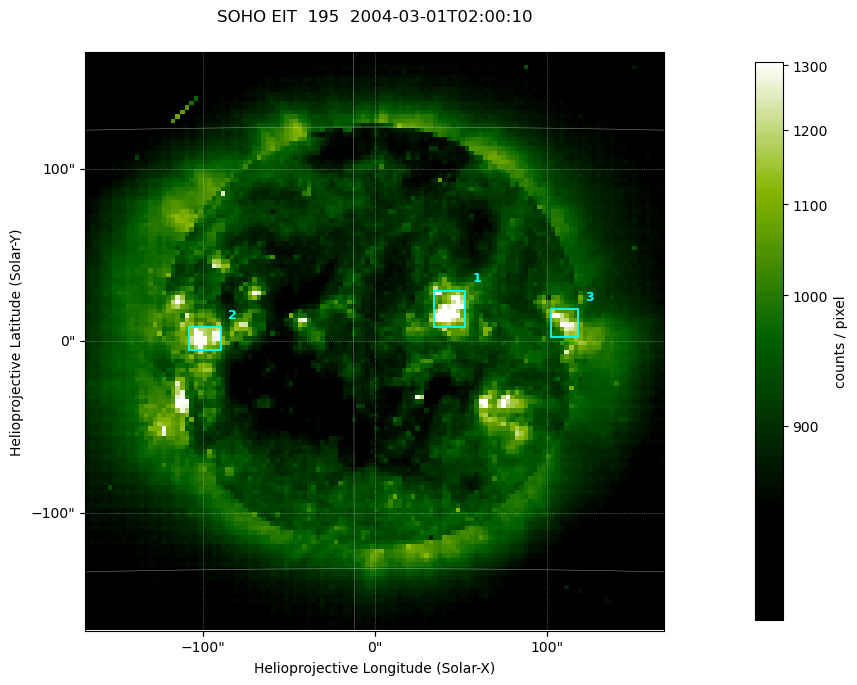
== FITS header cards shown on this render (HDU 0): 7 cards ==
TELESCOP= 'SOHO'               /
INSTRUME= 'EIT'                /
WAVELNTH=                  195 / 171 = Fe IX/X, 195 = Fe XII,
DATE-OBS= '2004-03-01T02:00:10.642' / UTC at spacecraft
CTYPE1  = 'Solar-X '           /
CTYPE2  = 'Solar-Y '           /
BUNIT   = 'counts / pixel    ' /

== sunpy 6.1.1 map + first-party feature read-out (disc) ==
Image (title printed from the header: SOHO EIT  195  2004-03-01T02:00:10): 128 x 128 px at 2.63 arcsec/px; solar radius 979 arcsec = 372 px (partial field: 3.8% of the solar disc is inside the frame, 100% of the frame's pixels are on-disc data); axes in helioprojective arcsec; data unit counts / pixel (BUNIT, on the colour bar)
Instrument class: DISC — disc imager (sunpy class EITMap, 195 A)
Bright regions (active regions / flare kernels): reference = the on-disc median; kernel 3 px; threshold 5 sigma = 244 counts / pixel over a disc level ~897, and >= 1.15x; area >= 16 px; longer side >= 3 px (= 7.9 arcsec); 3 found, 3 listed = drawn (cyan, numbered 1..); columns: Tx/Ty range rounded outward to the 10 arcsec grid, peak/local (2 s.f.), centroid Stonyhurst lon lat
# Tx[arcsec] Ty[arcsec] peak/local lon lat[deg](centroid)
1 30..60 0..30 1.8 +3 -6
2 -110..-90 -10..10 1.6 -5 -7
3 100..120 0..20 1.4 +7 -7